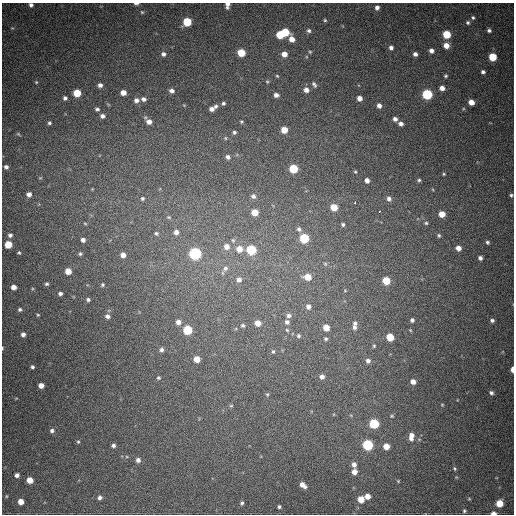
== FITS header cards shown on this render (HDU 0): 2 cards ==
NAXIS1  =                  512
NAXIS2  =                  512

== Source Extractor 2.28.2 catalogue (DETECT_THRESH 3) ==
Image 512 x 512 px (HDU 0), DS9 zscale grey, 1 PNG px = 1 image px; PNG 516 x 516 px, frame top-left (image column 1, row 512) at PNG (2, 3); no overlay
Background 663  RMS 19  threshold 57.2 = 3 sigma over >= 5 px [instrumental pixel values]
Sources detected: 176; all 176 listed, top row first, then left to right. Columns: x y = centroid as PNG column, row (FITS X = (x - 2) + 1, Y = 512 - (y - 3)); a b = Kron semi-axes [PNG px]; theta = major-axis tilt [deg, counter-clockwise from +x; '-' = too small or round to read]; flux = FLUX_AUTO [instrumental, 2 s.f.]
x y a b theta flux
136 4 6 3 3 3000
31 5 4 4 - 3700
227 5 6 4 87 5500
377 7 4 4 - 4700
142 12 5 4 - 1600
473 18 5 4 - 2300
325 20 4 4 - 1600
187 22 6 5 - 53000
468 23 5 5 - 2600
489 30 4 4 - 3000
309 31 5 5 - 3000
285 32 5 5 - 44000
447 34 5 5 - 41000
280 35 5 5 - 33000
292 39 6 5 - 12000
446 45 6 5 - 12000
391 48 5 4 - 4300
431 51 4 4 - 5700
310 52 4 4 - 1400
241 53 5 5 - 34000
163 54 6 5 - 4100
284 54 5 5 - 11000
415 54 5 4 - 4700
492 57 5 5 - 42000
483 72 4 4 - 3300
277 76 4 3 - 1300
446 76 5 5 - 1900
36 82 4 4 - 1300
267 82 5 4 - 1500
314 84 8 5 -58 3000
100 85 5 4 - 5000
442 88 5 5 - 7900
306 90 6 5 - 6900
172 91 5 5 - 5100
77 93 5 5 - 35000
123 93 5 4 - 11000
427 94 6 5 - 110000
276 95 5 4 - 5500
65 98 4 4 - 3600
359 98 5 4 - 8100
144 99 5 4 - 4400
136 100 6 5 - 5500
471 102 5 4 - 12000
223 103 5 4 - 2500
379 105 5 5 - 5500
216 106 5 5 - 3100
97 109 5 4 - 2700
212 109 5 4 - 5400
102 116 5 5 - 4700
395 119 5 5 - 5000
149 122 6 5 - 7700
241 122 5 4 - 1600
49 123 4 4 - 2200
401 124 5 5 - 5700
284 130 5 5 - 19000
234 132 5 5 - 2600
18 134 6 3 -44 1400
225 138 5 4 - 1600
228 157 5 5 - 4100
6 167 4 4 - 3400
293 169 5 5 - 56000
355 172 5 4 - 1400
444 174 4 3 - 1400
40 178 5 3 - 1000
367 180 5 4 - 5900
419 180 5 4 - 2100
92 189 4 4 - 1100
29 194 5 5 - 6600
511 195 4 4 - 2100
253 196 6 6 - 4000
142 198 6 5 - 2700
389 199 6 6 - 4700
355 203 3 3 - 4800
334 207 5 5 - 24000
380 211 3 2 - 3400
255 212 5 5 - 19000
442 214 5 5 - 17000
169 217 7 5 -19 2400
85 223 5 3 - 1400
426 223 4 4 - 1700
343 224 5 5 - 2400
299 229 7 6 - 4100
176 232 7 7 - 6800
156 233 7 5 -26 3000
10 235 6 6 - 4300
439 235 5 4 - 1900
304 238 6 5 - 70000
83 240 4 4 - 5000
233 240 7 5 -68 2200
487 242 5 4 - 2300
8 244 5 5 - 27000
227 247 7 7 - 8900
458 248 5 4 - 8400
239 249 6 6 - 15000
251 250 6 5 - 80000
19 253 5 5 - 2000
195 253 6 6 - 220000
80 254 4 4 - 2100
123 255 5 5 - 7700
480 258 4 4 - 4100
325 264 6 5 - 2100
225 268 8 7 - 5200
68 271 5 5 - 16000
308 277 6 6 - 18000
239 280 7 7 - 6500
386 281 5 5 - 35000
46 284 4 4 - 2300
102 285 4 4 - 1800
14 287 5 4 - 9200
345 291 4 3 - 910
60 293 5 4 - 3600
88 299 5 4 - 2800
308 307 6 5 - 5600
20 310 5 5 - 2700
38 315 4 4 - 1400
289 315 7 6 - 4400
107 316 6 5 - 4400
412 320 4 4 - 2900
492 320 5 4 - 3000
178 322 5 5 - 6700
287 322 7 6 - 4300
258 323 5 5 - 13000
355 323 6 5 - 2600
243 325 6 5 - 2600
355 327 7 5 -88 4100
326 328 5 5 - 17000
187 330 5 5 - 67000
287 330 5 4 - 1700
410 330 5 4 - 1200
23 334 5 5 - 5000
298 336 5 5 - 2400
390 337 5 5 - 28000
326 339 5 4 - 2000
374 346 5 4 - 1500
2 348 4 2 - 1100
161 350 5 5 - 3600
273 351 6 4 88 2100
197 359 5 5 - 15000
368 361 6 6 - 4600
32 367 4 4 - 2600
512 370 5 3 - 8000
322 377 6 6 - 5800
158 378 5 5 - 1900
413 382 5 4 - 7900
41 385 5 4 - 9500
491 393 5 4 - 3100
267 394 5 4 - 1600
442 405 3 3 - 1000
231 406 5 3 - 1400
392 416 5 4 - 1700
374 423 6 5 - 81000
52 431 6 5 - 3300
411 436 9 5 84 9800
78 442 5 4 - 1600
113 445 4 4 - 3300
368 445 6 6 - 120000
386 446 5 5 - 15000
138 460 6 5 - 5100
354 464 6 5 - 6700
455 469 5 4 - 1700
354 472 5 5 - 9100
17 475 4 4 - 4900
30 480 5 5 - 18000
398 481 4 3 - 1200
303 485 7 4 -40 8500
6 496 4 3 - 1000
367 496 5 5 - 10000
100 498 6 6 - 4200
361 499 5 5 - 20000
469 499 4 4 - 1200
21 502 5 4 - 12000
242 503 6 5 - 2600
499 503 5 5 - 27000
279 507 4 4 - 2500
464 511 5 4 - 1900
493 513 5 3 - 7300
At the frame edge (FLAGS 8, measured only in part): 7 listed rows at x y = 136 4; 31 5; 227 5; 511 195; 2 348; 512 370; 493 513